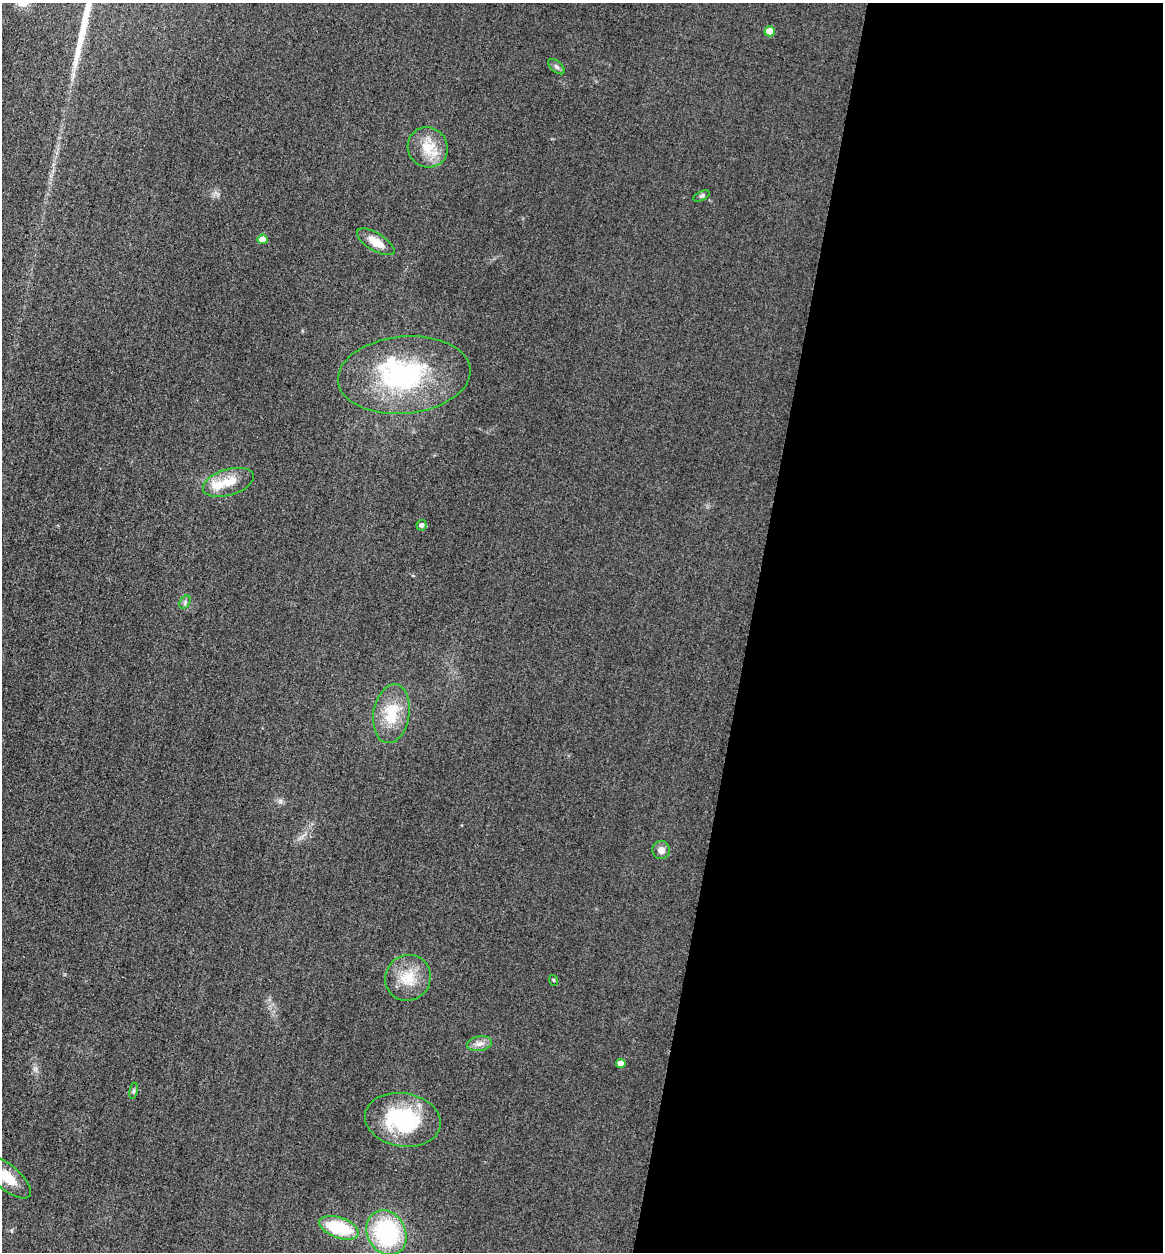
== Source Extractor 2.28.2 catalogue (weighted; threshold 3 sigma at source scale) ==
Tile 12 of 4 x 4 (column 4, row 3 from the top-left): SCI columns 3750-4910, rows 1271-2520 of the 5058 x 5038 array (HDU 1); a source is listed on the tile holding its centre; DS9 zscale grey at full resolution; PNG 1165 x 1254 px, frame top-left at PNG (2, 3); each listed source drawn as its Kron ellipse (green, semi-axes under 4 px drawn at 4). Shown black and unused: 36% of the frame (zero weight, under 3 of 4 exposures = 3% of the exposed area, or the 3 px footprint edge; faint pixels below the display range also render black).
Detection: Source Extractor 2.28.2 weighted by HDU 2 'WHT'; one run over the whole footprint, this tile lists its part. Background 0.0723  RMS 0.017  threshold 0.0777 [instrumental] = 3 sigma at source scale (4.5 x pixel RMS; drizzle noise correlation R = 1.50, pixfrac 1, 0.05/0.05 arcsec/px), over >= 5 px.
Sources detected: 24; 1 long thin detection or spike segment (spike, bleed or trail) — neither listed nor drawn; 2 inside a brighter listed object's ellipse — not listed separately; the other 21 listed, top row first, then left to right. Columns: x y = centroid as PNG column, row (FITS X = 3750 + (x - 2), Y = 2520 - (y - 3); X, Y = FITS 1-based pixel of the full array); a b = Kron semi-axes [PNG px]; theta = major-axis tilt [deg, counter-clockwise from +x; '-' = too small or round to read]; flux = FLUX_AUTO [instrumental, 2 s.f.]
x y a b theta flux
770 31 5 5 - 29
556 67 10 5 -41 4.5
428 147 20 19 - 42
701 196 9 4 26 3
262 239 5 5 - 20
376 242 21 8 -31 25
404 375 66 38 5 250
228 482 26 13 17 35
422 525 5 5 - 6.3
185 602 7 4 57 4
391 714 30 18 81 59
661 850 9 8 - 9.9
408 978 23 22 - 45
553 980 5 3 - 1.7
480 1044 12 7 11 10
621 1063 5 4 - 14
134 1091 8 4 81 3.1
403 1120 38 26 -9 150
7 1177 30 12 -40 43
339 1228 20 10 -19 100
386 1233 23 19 -62 200
Overlapping masked pixels (flux is a lower limit): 1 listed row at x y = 404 375
Isophote crosses this tile's border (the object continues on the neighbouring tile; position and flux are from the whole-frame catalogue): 1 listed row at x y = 7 1177